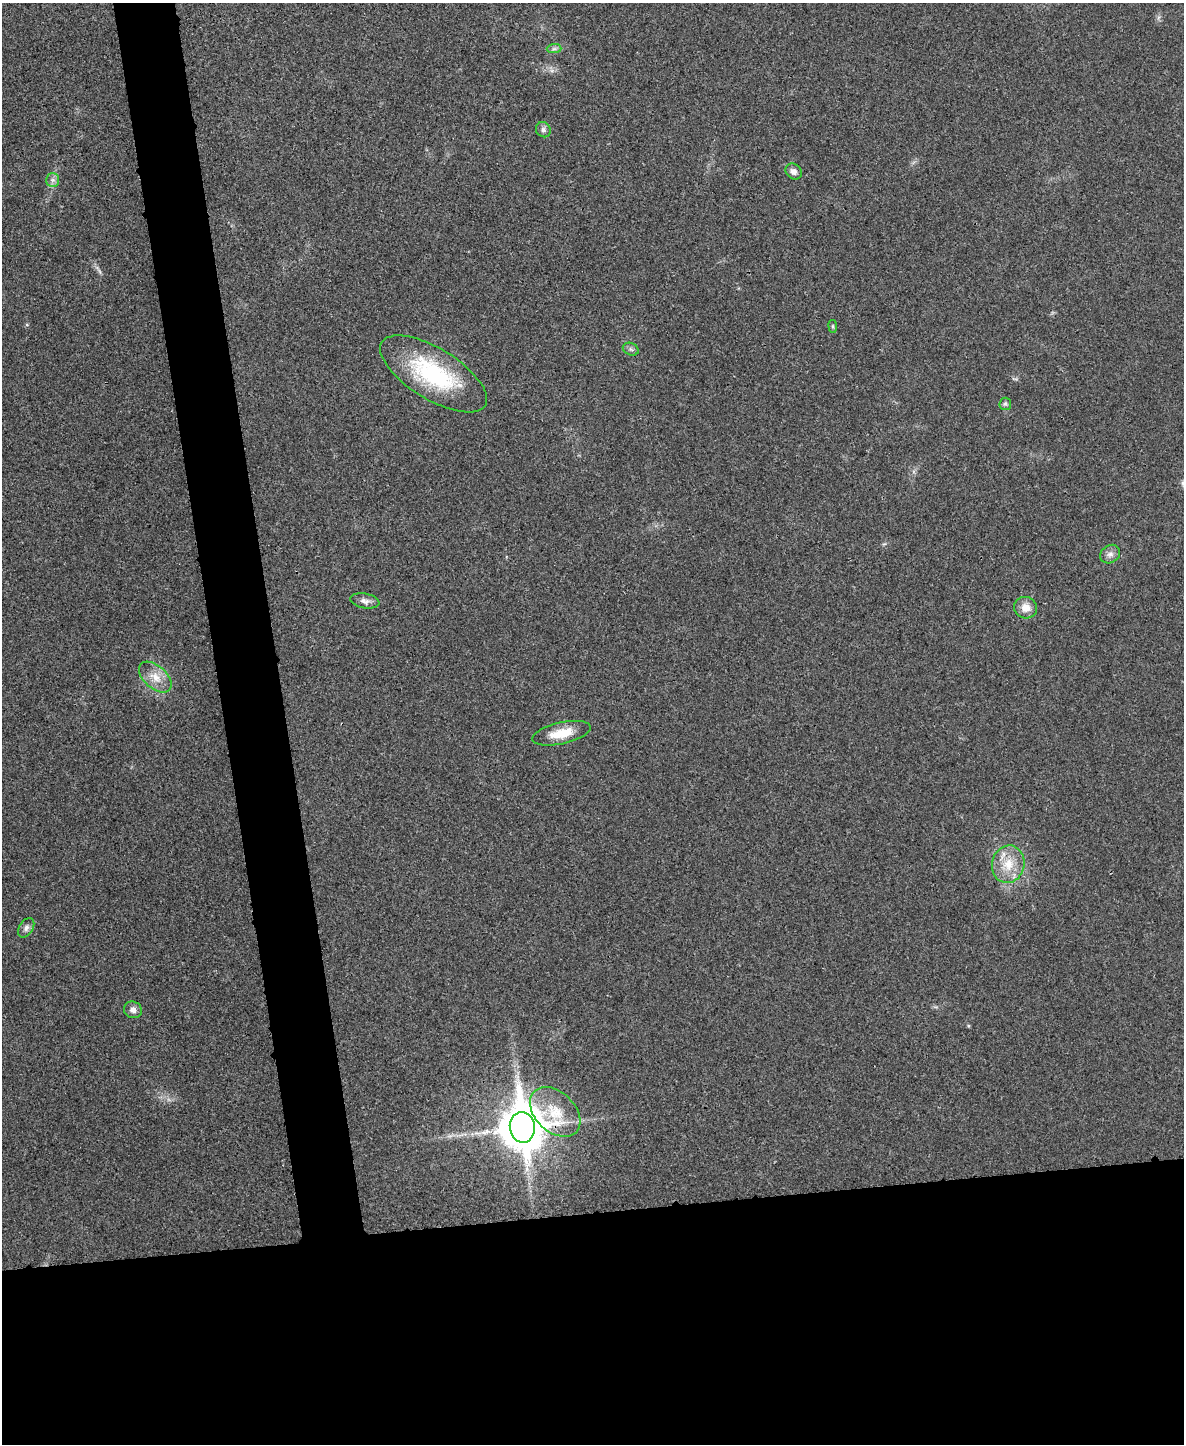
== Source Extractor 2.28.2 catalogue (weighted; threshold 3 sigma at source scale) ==
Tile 11 of 4 x 3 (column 3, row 3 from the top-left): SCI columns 2365-3546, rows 138-1579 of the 4730 x 4711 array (HDU 1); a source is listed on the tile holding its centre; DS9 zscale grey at full resolution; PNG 1186 x 1446 px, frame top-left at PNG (2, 3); each listed source drawn as its Kron ellipse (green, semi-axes under 4 px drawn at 4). Shown black and unused: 21% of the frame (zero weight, under 3 of 4 exposures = <1% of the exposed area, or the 3 px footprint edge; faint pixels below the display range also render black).
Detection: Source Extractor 2.28.2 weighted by HDU 2 'WHT'; one run over the whole footprint, this tile lists its part. Background 0.0241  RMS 0.006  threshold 0.0268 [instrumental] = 3 sigma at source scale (4.5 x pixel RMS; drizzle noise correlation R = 1.50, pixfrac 1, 0.05/0.05 arcsec/px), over >= 5 px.
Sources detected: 18; all 18 listed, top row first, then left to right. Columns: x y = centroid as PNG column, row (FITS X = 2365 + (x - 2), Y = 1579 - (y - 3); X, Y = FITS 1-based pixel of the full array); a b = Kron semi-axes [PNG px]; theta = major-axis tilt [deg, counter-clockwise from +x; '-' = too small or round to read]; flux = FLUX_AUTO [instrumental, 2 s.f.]
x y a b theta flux
554 49 7 4 1 1.4
543 130 8 7 - 2
794 171 9 7 -42 3
53 180 7 6 - 2
833 326 6 3 -82 0.74
631 349 8 6 -24 1.6
434 374 61 25 -31 63
1005 404 6 6 - 1.3
1110 554 10 8 35 3
365 601 15 7 -10 3
1025 608 11 10 - 6
155 677 19 11 -41 8.8
561 733 30 11 12 13
1008 864 19 16 76 14
26 928 10 6 59 2.3
133 1010 9 8 - 3.1
555 1112 29 20 -44 20
522 1127 15 12 -85 2500
Overlapping masked pixels (flux is a lower limit): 1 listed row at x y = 522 1127